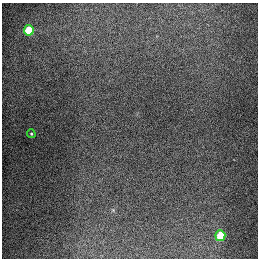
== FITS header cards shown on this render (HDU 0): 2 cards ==
NAXIS1  =                  256
NAXIS2  =                  256

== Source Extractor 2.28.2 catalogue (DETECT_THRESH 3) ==
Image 256 x 256 px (HDU 0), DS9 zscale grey, 1 PNG px = 1 image px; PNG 260 x 260 px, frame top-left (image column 1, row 256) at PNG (2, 3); each listed source drawn as its Kron ellipse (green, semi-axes under 4 px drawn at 4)
Background 1310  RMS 27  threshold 81.8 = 3 sigma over >= 5 px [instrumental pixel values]
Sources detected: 3; all 3 listed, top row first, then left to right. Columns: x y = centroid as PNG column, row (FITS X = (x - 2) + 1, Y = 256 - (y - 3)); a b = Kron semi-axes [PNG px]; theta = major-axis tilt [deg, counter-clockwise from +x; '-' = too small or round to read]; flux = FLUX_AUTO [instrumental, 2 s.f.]
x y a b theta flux
29 30 5 5 - 91000
31 134 4 3 - 2200
220 236 5 5 - 70000